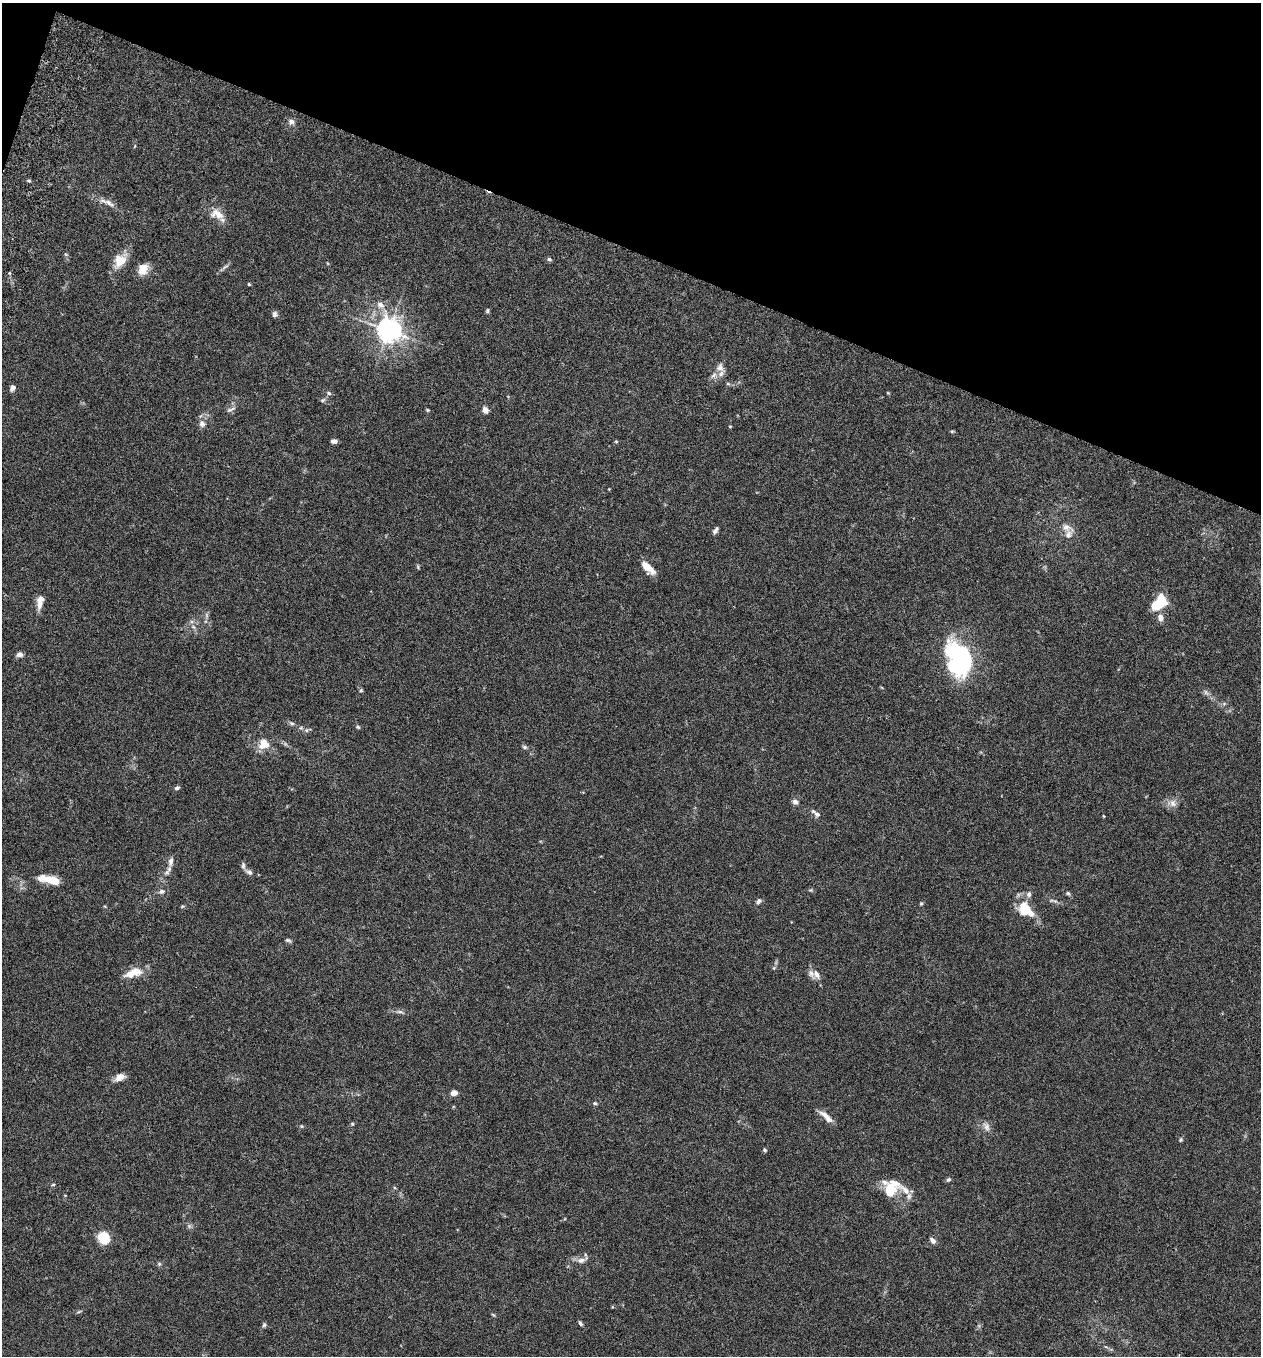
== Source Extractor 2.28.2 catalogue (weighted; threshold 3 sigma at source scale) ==
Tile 2 of 4 x 4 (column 2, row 1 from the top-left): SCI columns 1450-2708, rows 4091-5444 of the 5545 x 5468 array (HDU 1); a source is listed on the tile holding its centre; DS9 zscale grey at full resolution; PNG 1263 x 1358 px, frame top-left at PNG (2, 3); no overlay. Shown black and unused: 19% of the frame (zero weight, under 3 of 6 exposures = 3% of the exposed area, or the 3 px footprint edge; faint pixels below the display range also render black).
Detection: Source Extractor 2.28.2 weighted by HDU 2 'WHT'; one run over the whole footprint, this tile lists its part. Background 0.0167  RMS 0.0019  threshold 0.00797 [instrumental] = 3 sigma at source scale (4.09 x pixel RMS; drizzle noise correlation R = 1.36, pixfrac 0.8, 0.05/0.05 arcsec/px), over >= 5 px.
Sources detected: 99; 1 too faint to see at this stretch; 2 inside a brighter object's white glare — not listed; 10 inside a brighter listed object's ellipse — not listed separately; the other 86 listed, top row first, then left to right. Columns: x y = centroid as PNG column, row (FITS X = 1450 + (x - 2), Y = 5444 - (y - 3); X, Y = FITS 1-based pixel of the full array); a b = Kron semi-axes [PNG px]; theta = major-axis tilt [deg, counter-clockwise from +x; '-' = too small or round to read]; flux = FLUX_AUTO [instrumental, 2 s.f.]
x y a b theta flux
291 121 8 7 - 0.71
135 146 4 3 - 0.2
29 181 6 3 -19 0.22
107 202 27 7 -24 1.5
217 214 19 12 -25 2.3
66 255 6 4 -20 0.22
549 259 6 5 - 0.37
120 260 19 12 51 3.1
225 267 12 3 32 0.45
143 269 14 10 65 2.2
249 284 3 3 - 0.27
380 305 11 9 -41 1.2
487 311 7 4 84 0.27
275 314 7 6 - 0.51
389 330 8 7 - 170
720 367 15 11 -60 1.2
12 388 8 6 61 0.56
329 393 7 5 -24 0.36
888 393 5 3 - 0.15
323 400 7 5 26 0.32
230 409 13 5 23 0.51
427 410 5 4 - 0.21
485 410 7 6 - 0.94
202 424 10 8 -70 0.87
730 426 4 3 - 0.15
952 431 6 4 0 0.2
334 441 6 4 -5 0.67
616 441 5 3 - 0.18
609 489 3 2 - 0.14
1066 527 18 9 -18 1.4
715 530 9 5 57 0.58
418 567 6 4 -72 0.21
648 567 15 6 -44 3.2
40 601 17 7 79 1.8
1161 601 12 11 - 4.6
1160 617 8 7 - 1
193 627 7 5 -31 0.48
19 654 8 6 3 0.68
959 656 33 22 -61 24
361 690 5 4 - 0.23
1206 692 9 5 -54 0.53
291 723 9 5 -26 0.41
358 727 6 5 - 0.26
306 730 7 6 - 0.4
264 744 12 11 - 2.7
525 747 7 5 -4 0.36
177 788 6 5 - 0.41
795 802 7 5 -25 0.76
1173 803 11 10 - 1.1
816 813 13 6 -39 0.77
1103 816 4 3 - 0.13
171 861 14 7 82 1.1
249 872 11 5 -25 0.6
49 879 25 9 -11 3.3
810 890 6 4 1 0.23
161 891 8 6 18 0.59
1068 893 6 5 - 0.31
758 901 7 5 36 0.52
921 903 5 4 - 0.22
182 906 5 4 - 0.21
1025 909 18 15 -74 4.5
288 940 8 5 -17 0.35
134 972 21 12 4 2.5
816 974 13 12 - 1.4
400 1012 12 4 -1 0.54
120 1077 12 7 27 1.4
454 1093 6 5 - 1.3
595 1103 5 4 - 0.29
825 1115 20 7 -31 1.3
352 1124 5 4 - 0.21
301 1126 5 4 - 0.19
986 1127 14 8 -69 1
1181 1140 6 5 - 0.24
765 1150 5 5 - 0.29
948 1180 6 5 - 0.36
53 1184 5 3 - 0.2
905 1190 25 8 -55 1.8
890 1191 18 12 -67 4.7
189 1226 7 5 -46 0.37
104 1238 9 8 - 6.4
933 1240 7 5 -47 0.8
581 1260 14 8 11 1.1
159 1264 6 5 - 0.29
493 1315 6 4 -43 0.21
580 1323 7 4 -57 0.35
264 1325 6 5 - 0.31